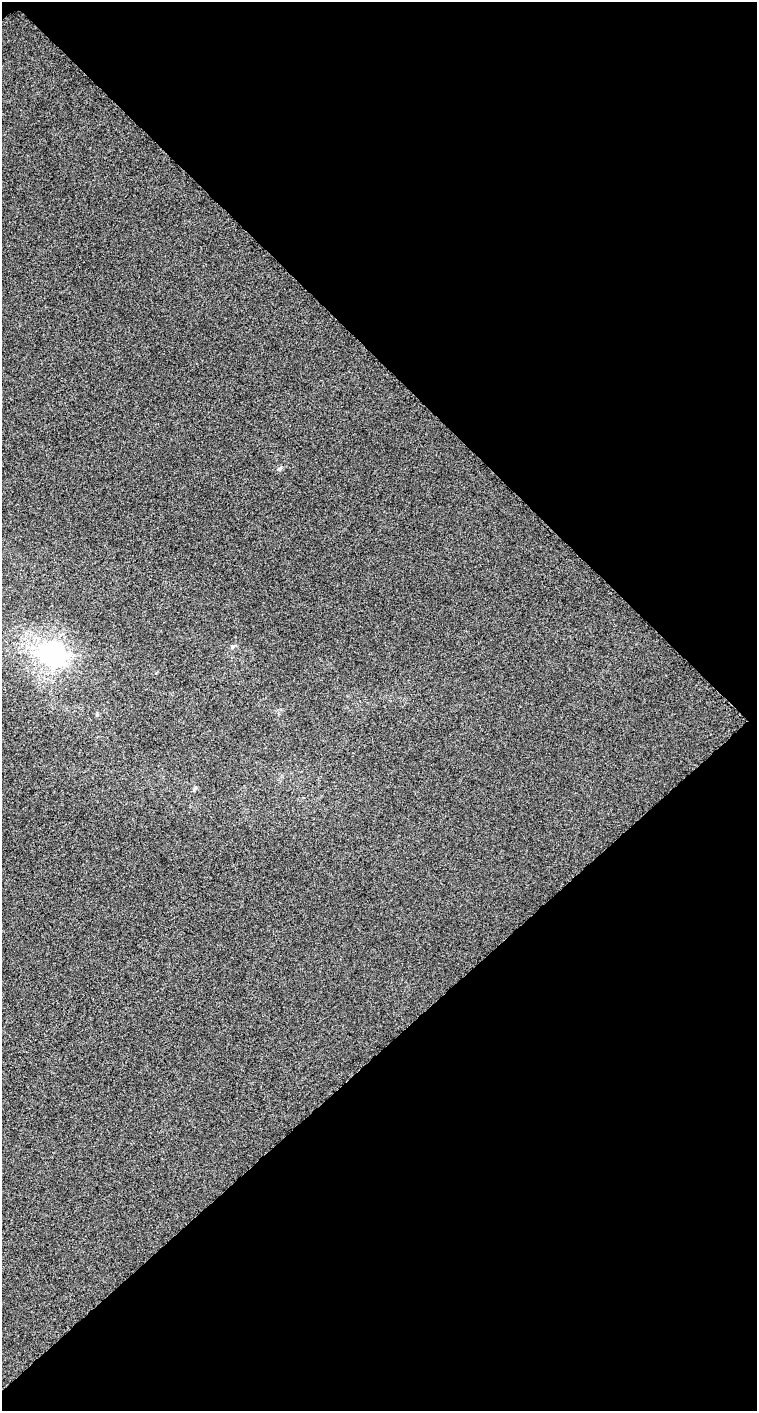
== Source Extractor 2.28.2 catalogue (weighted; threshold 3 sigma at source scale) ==
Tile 2 of 2 x 1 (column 2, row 1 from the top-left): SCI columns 760-1514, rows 57-1465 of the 1516 x 1513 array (HDU 1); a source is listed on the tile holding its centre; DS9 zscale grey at full resolution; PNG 759 x 1413 px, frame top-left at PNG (2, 2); no overlay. Shown black and unused: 51% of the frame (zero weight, under 3 of 6 exposures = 2% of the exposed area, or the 3 px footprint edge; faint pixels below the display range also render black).
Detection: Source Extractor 2.28.2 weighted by HDU 2 'WHT'; one run over the whole footprint, this tile lists its part. Background 0.00293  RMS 0.014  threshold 0.0588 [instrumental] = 3 sigma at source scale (4.09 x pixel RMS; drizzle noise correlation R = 1.36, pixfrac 0.8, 0.0396/0.0396 arcsec/px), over >= 5 px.
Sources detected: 5; all 5 listed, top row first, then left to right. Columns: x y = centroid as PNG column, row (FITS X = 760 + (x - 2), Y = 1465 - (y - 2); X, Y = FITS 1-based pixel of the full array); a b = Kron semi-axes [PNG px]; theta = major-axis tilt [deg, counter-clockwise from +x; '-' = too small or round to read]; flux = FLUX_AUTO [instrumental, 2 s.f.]
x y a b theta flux
279 469 8 3 19 2.1
233 647 7 4 45 2.2
53 654 10 9 - 610
97 714 5 5 - 1.9
194 789 8 3 42 1.9